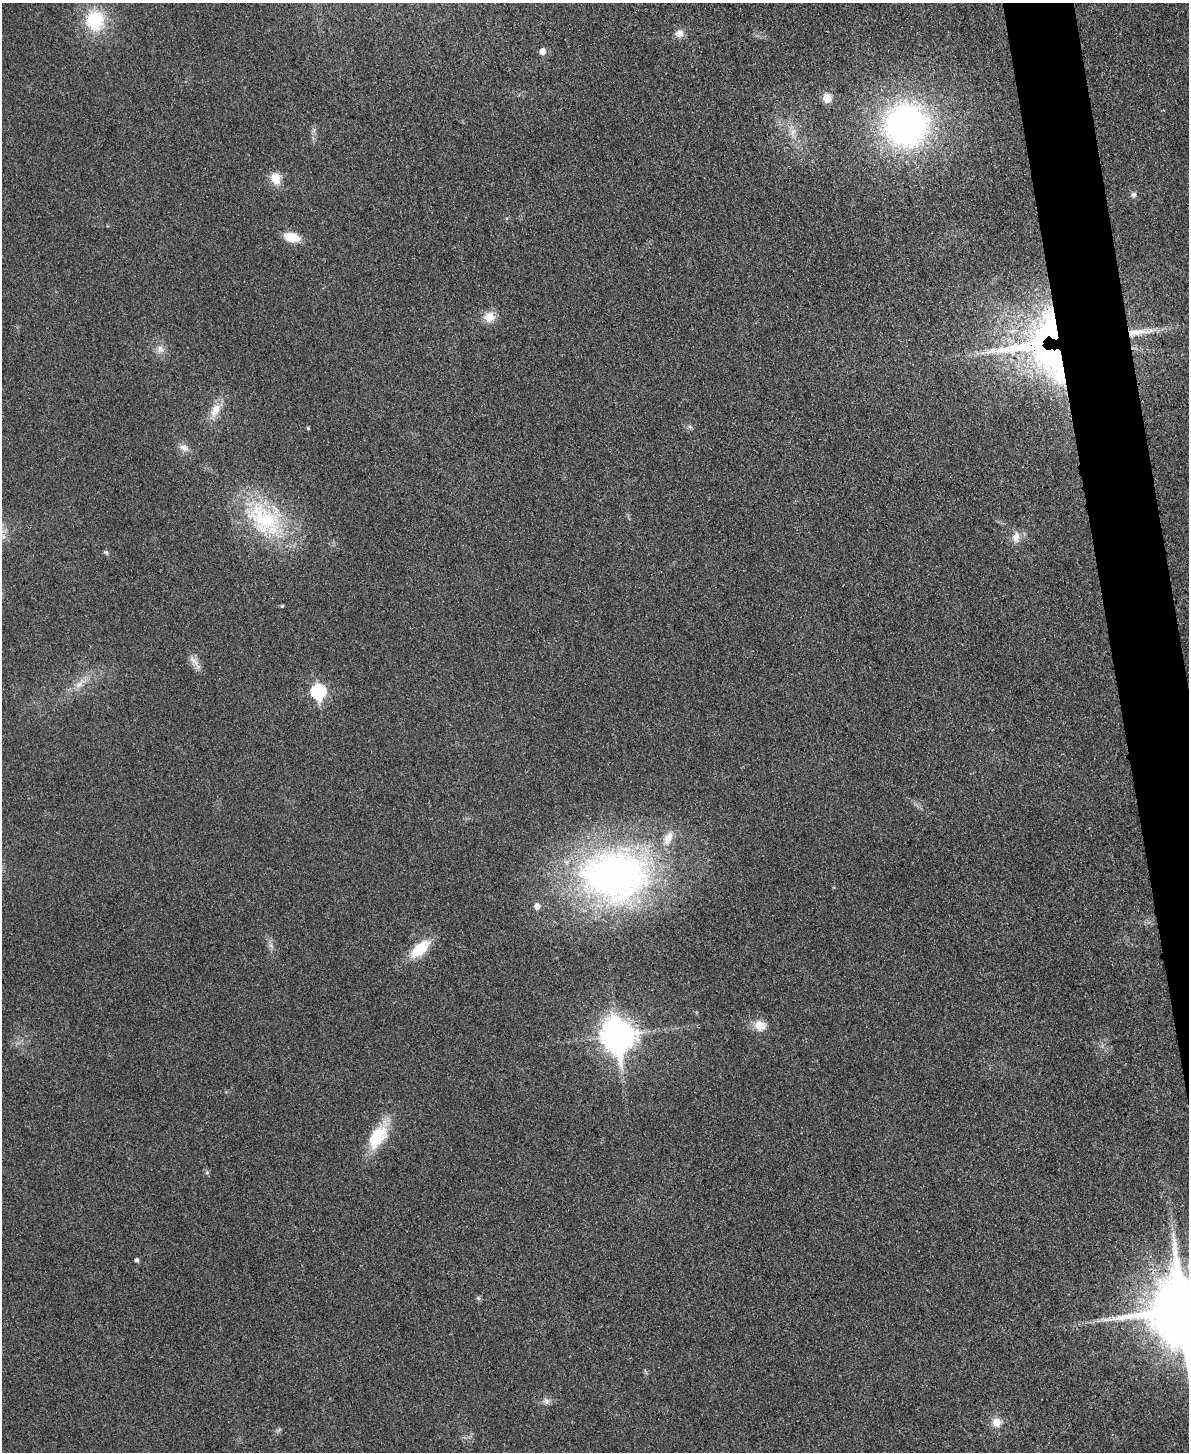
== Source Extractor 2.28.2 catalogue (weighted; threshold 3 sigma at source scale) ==
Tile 6 of 4 x 3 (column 2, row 2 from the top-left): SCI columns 1203-2389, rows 1716-3165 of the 4778 x 4763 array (HDU 1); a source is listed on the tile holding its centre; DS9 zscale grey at full resolution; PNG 1191 x 1454 px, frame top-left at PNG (2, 3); no overlay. Shown black and unused: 4% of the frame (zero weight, under 3 of 4 exposures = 2% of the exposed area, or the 3 px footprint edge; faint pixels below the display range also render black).
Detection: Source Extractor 2.28.2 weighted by HDU 2 'WHT'; one run over the whole footprint, this tile lists its part. Background 0.0706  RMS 0.007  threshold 0.0317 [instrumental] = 3 sigma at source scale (4.5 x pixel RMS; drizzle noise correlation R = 1.50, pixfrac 1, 0.05/0.05 arcsec/px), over >= 5 px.
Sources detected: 39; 1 inside a brighter object's white glare — not listed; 3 inside a brighter listed object's ellipse — not listed separately; the other 35 listed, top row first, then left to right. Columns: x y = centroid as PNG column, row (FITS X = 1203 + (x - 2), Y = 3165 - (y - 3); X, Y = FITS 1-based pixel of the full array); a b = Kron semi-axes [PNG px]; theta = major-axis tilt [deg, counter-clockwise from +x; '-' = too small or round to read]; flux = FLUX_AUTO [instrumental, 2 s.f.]
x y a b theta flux
95 20 23 20 -87 38
679 33 11 9 20 4.7
542 51 6 5 - 6.2
827 98 10 10 - 7
906 125 40 39 - 240
793 132 12 7 51 4.4
276 178 16 12 -79 9.1
1134 194 7 7 - 2.2
292 237 17 9 -14 14
489 317 15 13 13 8.9
1138 332 41 8 8 16
160 349 11 9 -64 4.6
1055 357 60 44 -85 200
215 410 22 12 60 11
690 427 7 4 -19 1.3
308 428 3 3 - 0.98
184 448 13 8 -22 5.1
265 519 58 42 -41 81
1016 537 16 10 82 6.3
106 552 7 5 -21 1.2
282 606 4 4 - 0.99
194 661 18 8 -49 5.3
80 683 25 7 39 8.9
318 692 8 7 - 100
615 876 90 67 -1 310
271 945 8 5 -59 2.2
420 949 21 10 41 25
760 1026 16 14 -21 8.5
618 1035 13 10 -79 1100
377 1137 35 18 56 29
137 1260 5 4 - 1.7
478 1298 6 5 - 1.3
1183 1310 20 17 -83 7600
546 1401 10 8 -5 3
997 1422 10 9 - 8.1
Overlapping masked pixels (flux is a lower limit): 3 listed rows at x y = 1138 332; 1055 357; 1183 1310
Isophote crosses this tile's border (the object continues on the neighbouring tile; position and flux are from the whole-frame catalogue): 1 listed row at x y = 1183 1310